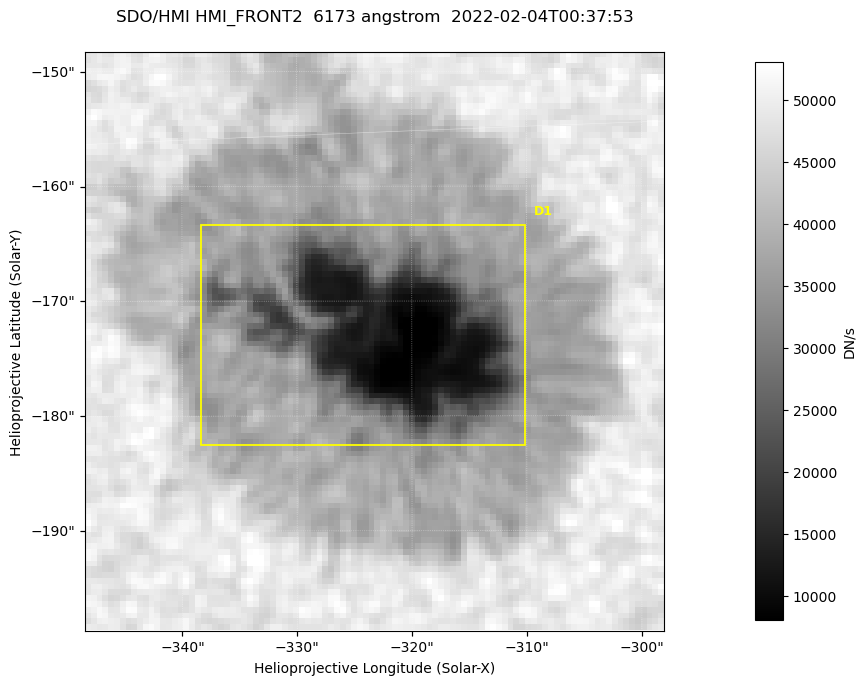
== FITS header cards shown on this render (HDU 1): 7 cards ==
TELESCOP= 'SDO/HMI '           / Telescope
INSTRUME= 'HMI_FRONT2'         / For HMI: HMI_SIDE1, HMI_FRONT2, or HMI_COMBINED
WAVELNTH=                6173. / [angstrom] Wavelength
DATE-OBS= '2022-02-04T00:37:53.400' / [ISO] Observation date {DATE__OBS}
CTYPE1  = 'HPLN-TAN'           / CTYPE1: HPLN
CTYPE2  = 'HPLT-TAN'           / CTYPE2: HPLT
BUNIT   = 'DN/s    '           / Physical Units

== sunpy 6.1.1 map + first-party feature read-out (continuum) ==
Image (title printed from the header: SDO/HMI HMI_FRONT2  6173 angstrom  2022-02-04T00:37:53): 100 x 100 px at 0.504 arcsec/px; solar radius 974 arcsec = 1932 px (partial field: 0.1% of the solar disc is inside the frame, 100% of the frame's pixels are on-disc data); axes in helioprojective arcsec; data unit DN/s (BUNIT, on the colour bar)
Orientation: roll -0.0702 deg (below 1 deg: not rotated)
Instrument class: CONTINUUM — white-light / continuum photospheric image (CONTENT/OBS_TYPE)
Dark features (sunspots / pores): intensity divided by the frame's on-disc median (partial field: no limb-darkening profile); reference = the frame's on-disc median (the 8%-of-disc-diameter window exceeds this field); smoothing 3 px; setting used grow <= 0.75, no closing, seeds <= 0.75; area >= 9 px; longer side >= 3 px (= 1.5 arcsec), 3 px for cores <= 0.7; partial field; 1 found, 1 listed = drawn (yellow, D1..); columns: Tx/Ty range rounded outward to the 2 arcsec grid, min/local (2 s.f., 1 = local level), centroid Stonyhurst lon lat
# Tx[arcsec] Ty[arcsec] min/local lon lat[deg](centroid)
D1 -340..-310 -184..-162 0.15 -20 -16